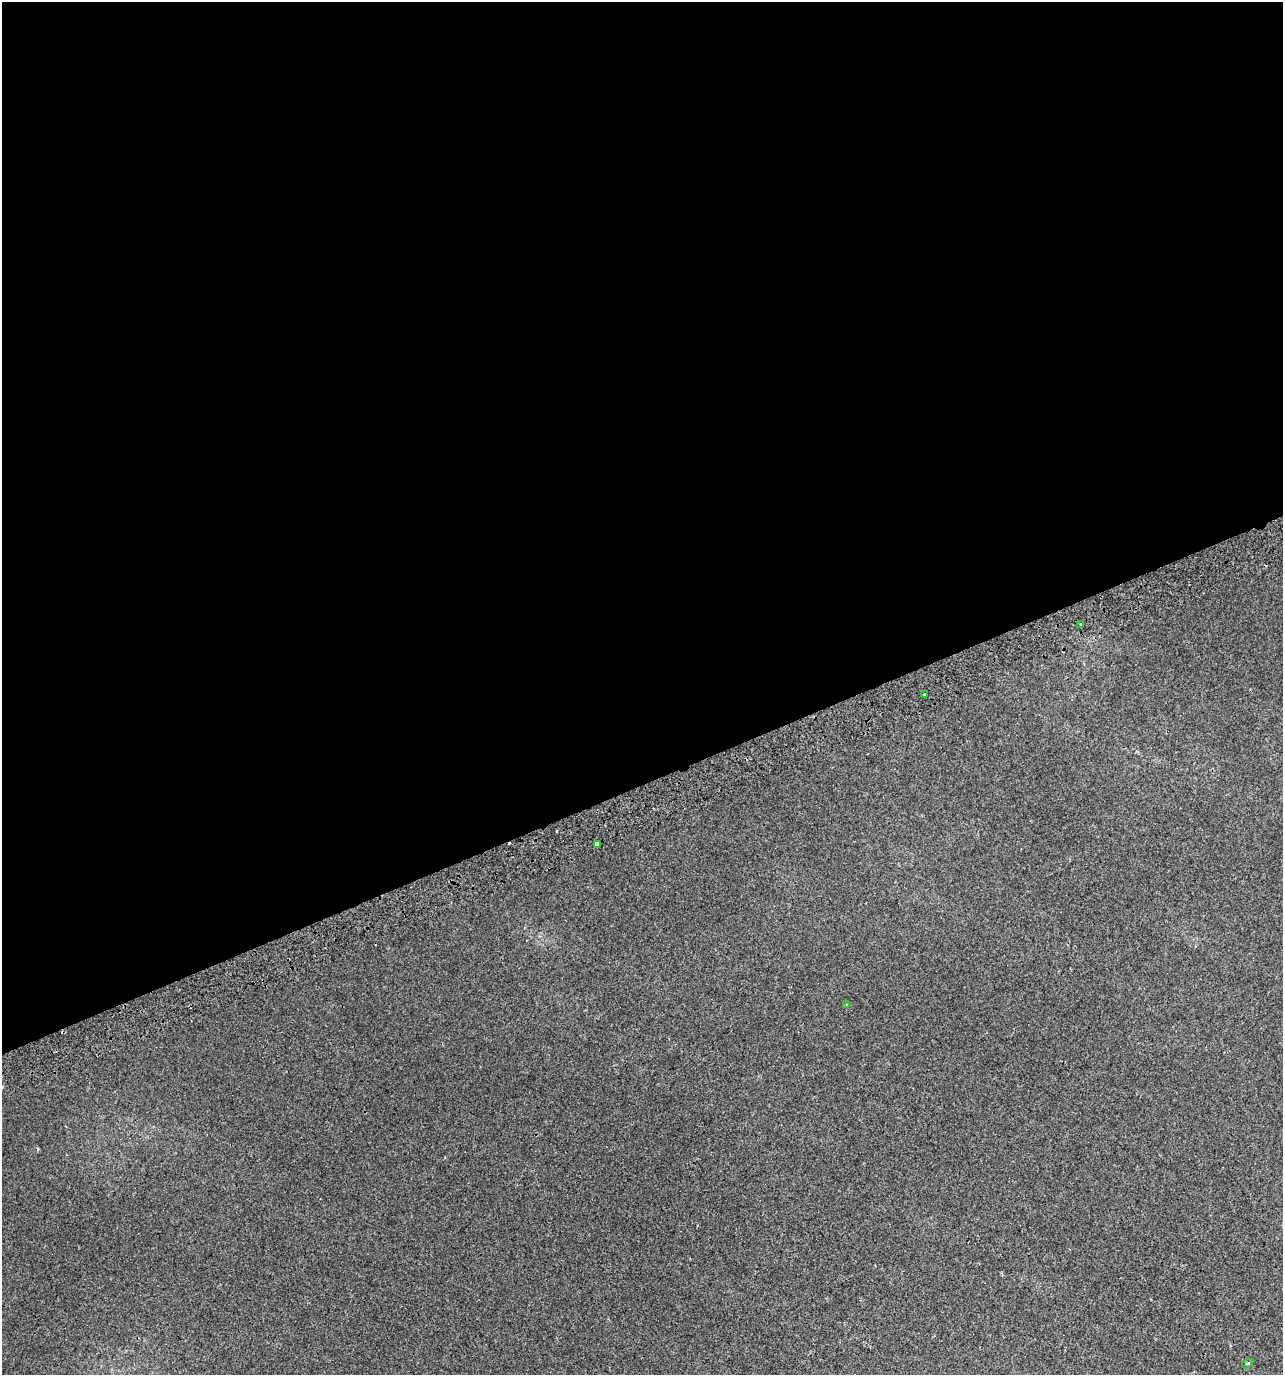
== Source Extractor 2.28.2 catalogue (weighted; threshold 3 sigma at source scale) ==
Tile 2 of 4 x 4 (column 2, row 1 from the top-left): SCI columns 1426-2706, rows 4160-5532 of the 5358 x 5574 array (HDU 1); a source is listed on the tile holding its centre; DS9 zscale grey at full resolution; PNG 1285 x 1377 px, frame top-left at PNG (2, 2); each listed source drawn as its Kron ellipse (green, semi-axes under 4 px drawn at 4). Shown black and unused: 57% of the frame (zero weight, under 2 of 3 exposures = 2% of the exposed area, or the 3 px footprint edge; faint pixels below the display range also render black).
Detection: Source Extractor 2.28.2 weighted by HDU 2 'WHT'; one run over the whole footprint, this tile lists its part. Background 0.00367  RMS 0.0038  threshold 0.0171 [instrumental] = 3 sigma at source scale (4.5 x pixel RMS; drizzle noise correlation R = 1.50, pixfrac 1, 0.0396/0.0396 arcsec/px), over >= 5 px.
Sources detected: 6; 1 cosmic-ray / hot-pixel residue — neither listed nor drawn; the other 5 listed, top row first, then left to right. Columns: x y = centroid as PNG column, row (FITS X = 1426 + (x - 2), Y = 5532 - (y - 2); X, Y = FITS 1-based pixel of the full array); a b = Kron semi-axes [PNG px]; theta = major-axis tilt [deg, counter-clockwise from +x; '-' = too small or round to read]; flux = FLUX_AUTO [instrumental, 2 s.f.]
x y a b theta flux
1081 624 3 3 - 0.67
925 695 3 3 - 2.2
597 844 4 3 - 1.5
847 1005 3 3 - 0.41
1247 1363 6 3 37 0.54